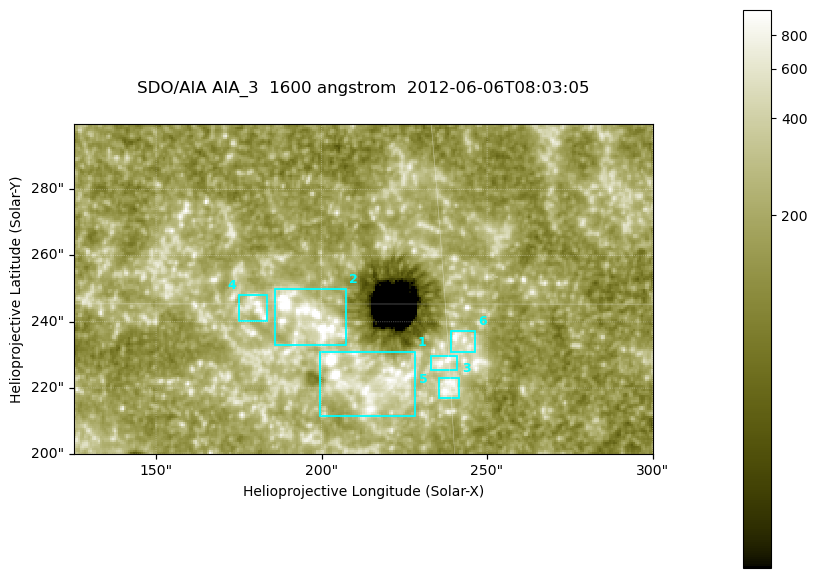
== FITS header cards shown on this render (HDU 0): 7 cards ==
TELESCOP= 'SDO/AIA '
INSTRUME= 'AIA_3   '
WAVELNTH=                 1600
WAVEUNIT= 'angstrom'
DATE-OBS= '2012-06-06T08:03:05.12'
CTYPE1  = 'HPLN-TAN'
CTYPE2  = 'HPLT-TAN'

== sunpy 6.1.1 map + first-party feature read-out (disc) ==
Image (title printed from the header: SDO/AIA AIA_3  1600 angstrom  2012-06-06T08:03:05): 287 x 164 px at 0.609 arcsec/px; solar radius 946 arcsec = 1552 px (partial field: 0.6% of the solar disc is inside the frame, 100% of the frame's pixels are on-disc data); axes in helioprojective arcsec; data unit not stated in the header (colour bar unlabelled)
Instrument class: DISC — disc imager (sunpy class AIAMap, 1600 A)
Bright regions (active regions / flare kernels): reference = the on-disc median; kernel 3 px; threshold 5 sigma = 344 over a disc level ~185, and >= 1.15x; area >= 47 px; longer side >= 3 px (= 1.8 arcsec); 6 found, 6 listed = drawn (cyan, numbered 1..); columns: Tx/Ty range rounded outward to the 2 arcsec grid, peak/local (2 s.f.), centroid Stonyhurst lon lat
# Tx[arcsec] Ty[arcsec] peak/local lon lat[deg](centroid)
1 198..228 210..232 14 +13 +14
2 186..208 232..250 9.9 +12 +15
3 234..242 216..224 5.5 +15 +13
4 174..184 240..248 5 +11 +15
5 232..242 224..230 5.3 +15 +14
6 238..248 230..238 5 +15 +14